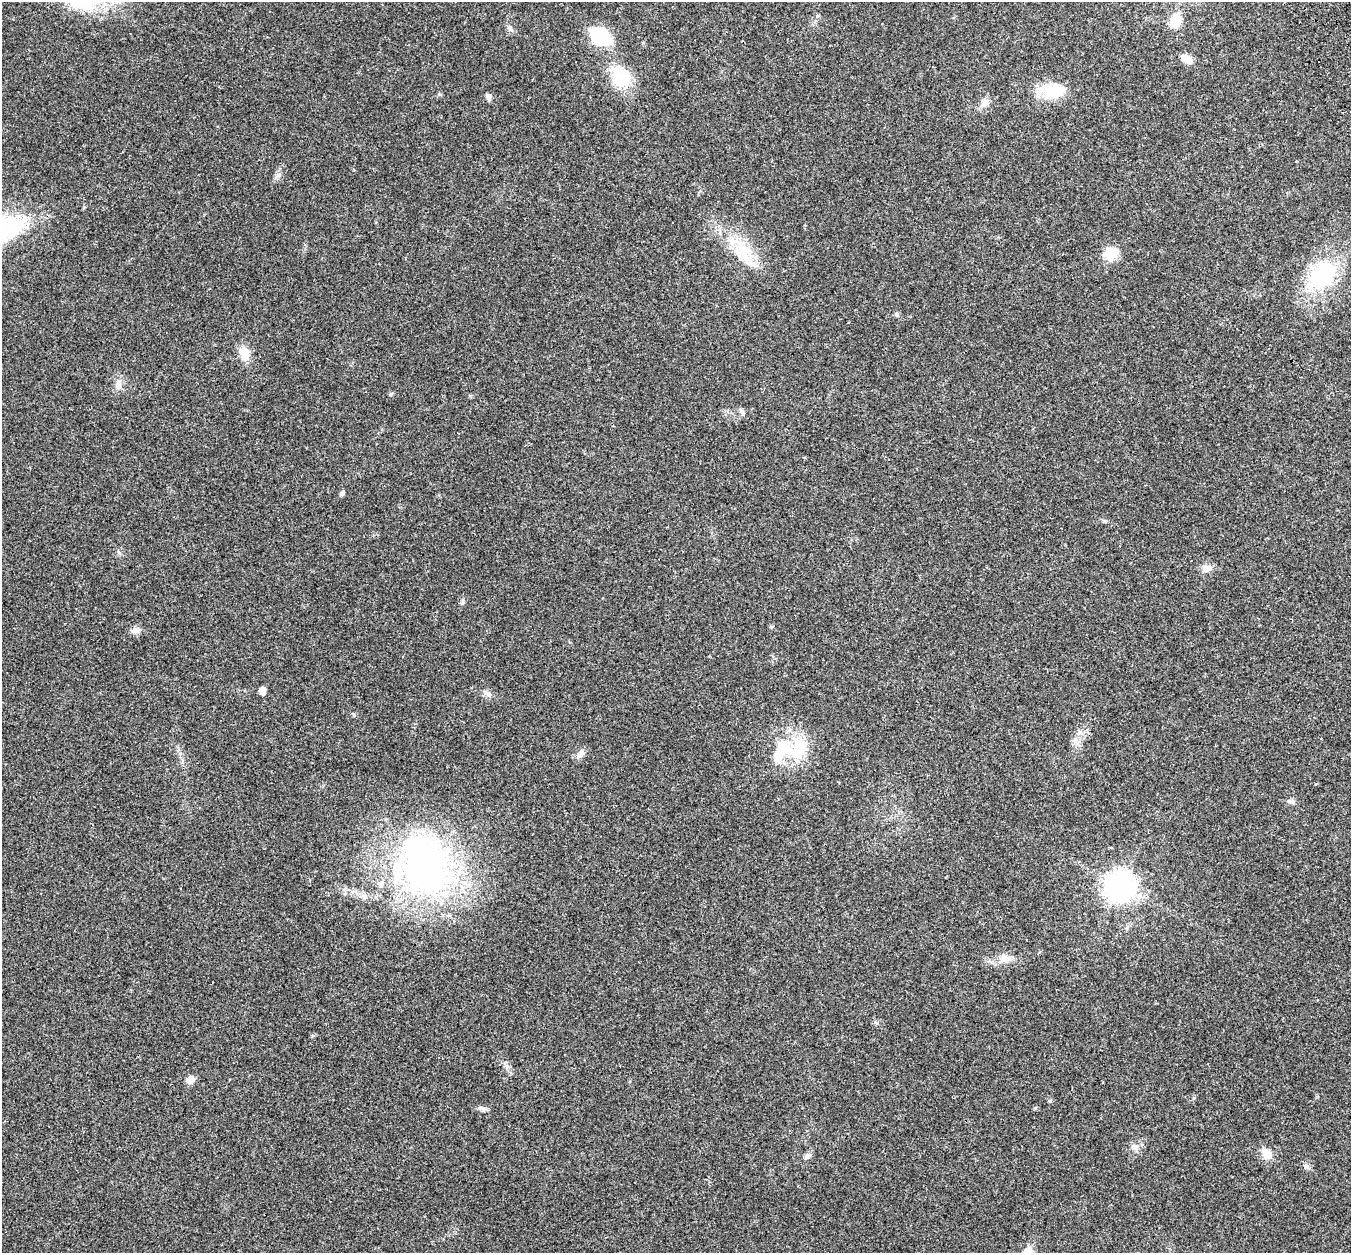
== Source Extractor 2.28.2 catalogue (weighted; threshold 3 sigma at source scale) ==
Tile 10 of 4 x 4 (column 2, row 3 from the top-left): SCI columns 1456-2804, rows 1458-2708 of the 5613 x 5470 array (HDU 1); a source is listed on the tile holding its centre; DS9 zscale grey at full resolution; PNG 1353 x 1255 px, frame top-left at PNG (2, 2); no overlay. Shown black and unused: <1% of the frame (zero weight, under 3 of 4 exposures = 9% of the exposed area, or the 3 px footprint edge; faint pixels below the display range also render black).
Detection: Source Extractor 2.28.2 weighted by HDU 2 'WHT'; one run over the whole footprint, this tile lists its part. Background 0.0228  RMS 0.0031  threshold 0.014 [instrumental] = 3 sigma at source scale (4.5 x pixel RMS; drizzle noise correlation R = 1.50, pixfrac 1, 0.0396/0.0396 arcsec/px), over >= 5 px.
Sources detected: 39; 2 inside a brighter listed object's ellipse — not listed separately; the other 37 listed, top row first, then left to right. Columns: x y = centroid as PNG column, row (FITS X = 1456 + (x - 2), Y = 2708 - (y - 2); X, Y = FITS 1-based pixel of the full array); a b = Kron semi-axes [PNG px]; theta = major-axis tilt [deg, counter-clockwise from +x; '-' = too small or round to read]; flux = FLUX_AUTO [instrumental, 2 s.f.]
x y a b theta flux
1176 20 12 11 - 6.8
510 28 11 3 -61 0.64
601 36 24 16 -30 15
1187 59 13 7 -32 3.7
621 77 31 24 -68 11
1052 90 35 16 4 9.9
488 97 9 6 -64 1
985 103 11 9 61 1.8
1110 253 18 15 -3 5.1
744 255 29 25 -60 11
1322 276 42 29 44 25
897 314 6 4 -90 0.45
244 353 17 12 -77 4.4
118 384 15 6 76 1.7
391 394 6 4 44 0.39
742 412 10 4 -58 0.71
342 493 7 5 74 0.66
1207 568 13 10 31 2.1
462 602 7 4 89 0.51
136 630 12 8 5 1.4
262 690 6 5 - 2.4
487 693 11 6 -30 1.2
354 715 5 3 - 0.33
1074 740 9 6 37 1.1
798 750 37 22 67 14
581 754 12 8 50 1.5
1292 801 8 6 -49 0.81
425 864 86 61 -76 100
1120 886 10 10 - 280
1005 958 16 11 -9 3
190 1080 8 7 - 2.7
1049 1101 5 5 - 0.38
483 1108 12 5 -23 0.98
1135 1147 11 8 -28 1.7
1266 1154 14 11 -55 3.2
807 1155 11 6 41 0.96
1306 1166 7 5 -45 0.65
Isophote crosses this tile's border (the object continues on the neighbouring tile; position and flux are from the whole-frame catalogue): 1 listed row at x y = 1176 20
Unlisted compact peaks at least as high as the median listed source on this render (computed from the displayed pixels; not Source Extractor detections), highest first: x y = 771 627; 312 1036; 279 175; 439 94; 507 1066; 1105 521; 1035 1108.